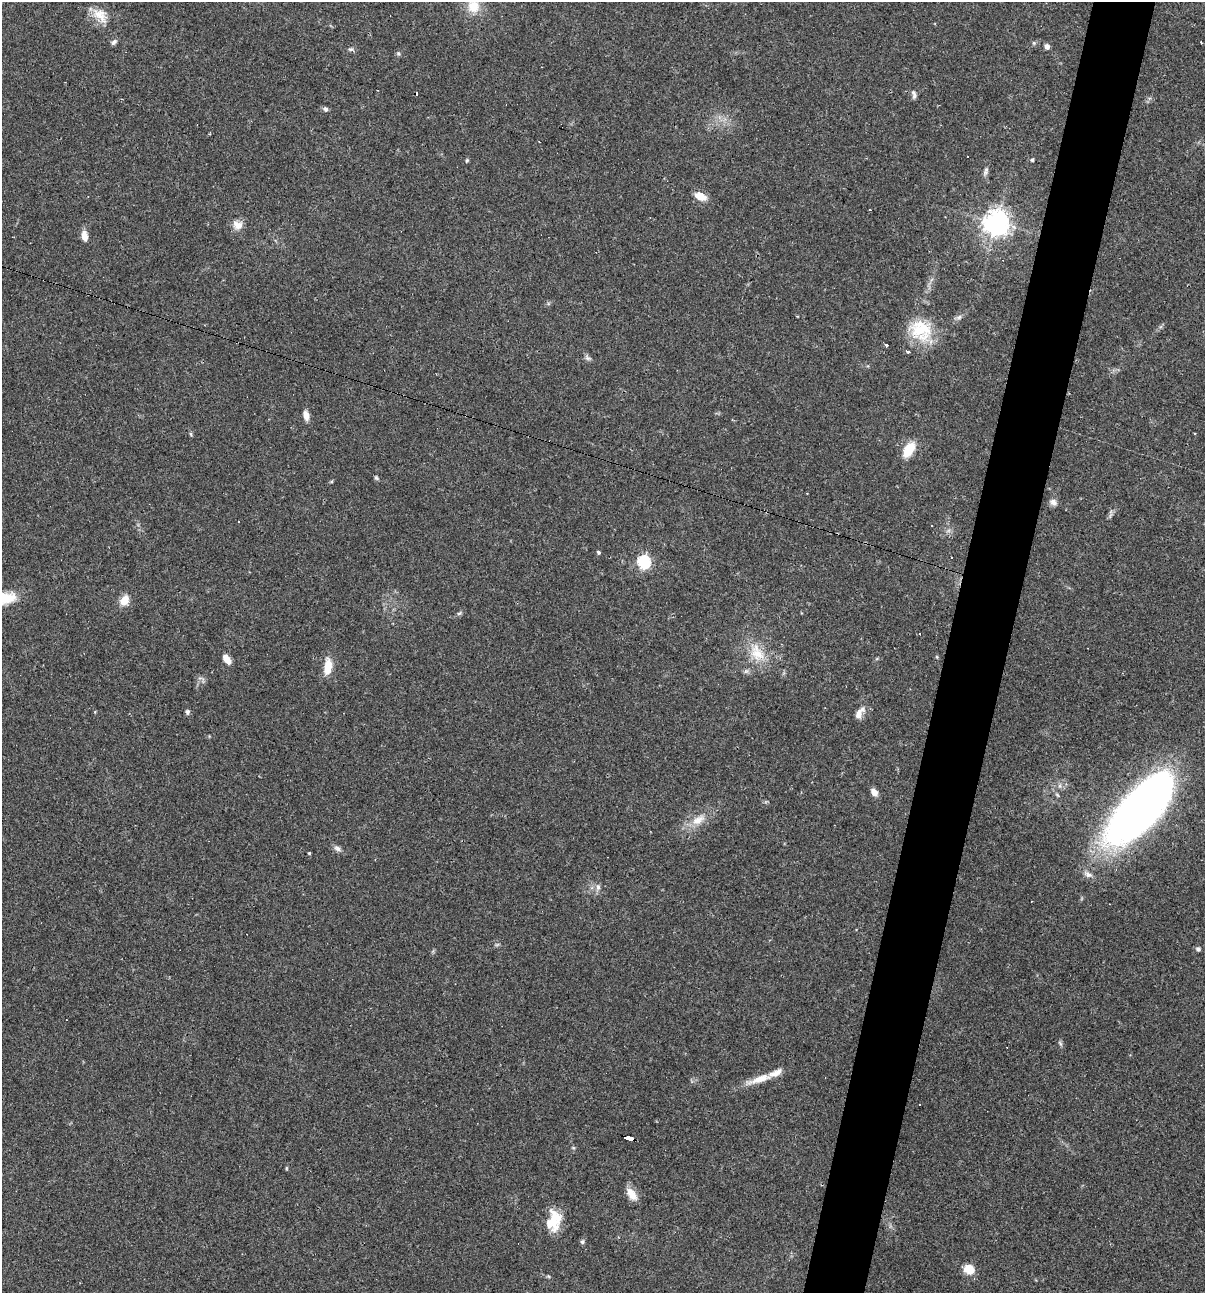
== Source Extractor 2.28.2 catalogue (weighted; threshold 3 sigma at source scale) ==
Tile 10 of 4 x 4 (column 2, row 3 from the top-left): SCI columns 1452-2654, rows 1292-2582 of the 5184 x 5165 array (HDU 1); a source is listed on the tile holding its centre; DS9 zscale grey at full resolution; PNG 1207 x 1295 px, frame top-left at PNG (2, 2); no overlay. Shown black and unused: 5% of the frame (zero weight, under 2 of 3 exposures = <1% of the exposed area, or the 3 px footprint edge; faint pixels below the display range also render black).
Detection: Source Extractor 2.28.2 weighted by HDU 2 'WHT'; one run over the whole footprint, this tile lists its part. Background 0.0493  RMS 0.005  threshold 0.0227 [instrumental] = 3 sigma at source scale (4.5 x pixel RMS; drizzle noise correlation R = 1.50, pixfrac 1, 0.05/0.05 arcsec/px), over >= 5 px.
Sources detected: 67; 9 cosmic-ray / hot-pixel residue — not listed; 2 inside a brighter listed object's ellipse — not listed separately; the other 56 listed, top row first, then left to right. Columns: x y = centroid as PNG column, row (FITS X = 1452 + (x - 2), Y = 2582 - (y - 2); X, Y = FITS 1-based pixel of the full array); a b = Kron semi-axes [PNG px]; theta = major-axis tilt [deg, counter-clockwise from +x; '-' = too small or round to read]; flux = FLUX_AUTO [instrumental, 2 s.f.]
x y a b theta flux
473 6 16 15 - 9.8
100 15 25 14 -44 8.3
114 42 8 6 49 1.4
1047 46 6 5 - 2.2
351 49 8 5 9 1.2
398 54 6 5 - 0.95
914 95 11 6 -77 1.6
325 109 7 6 - 1.2
1032 160 4 4 - 0.71
467 161 6 4 86 0.69
985 172 10 6 44 1.4
700 196 12 7 -23 7.1
997 223 8 8 - 480
238 225 14 11 -31 4.4
84 236 12 7 -80 4.3
959 317 9 6 20 1.5
921 330 30 26 -26 22
886 345 4 3 - 1.8
588 358 10 6 -33 1.4
306 415 11 7 -76 3.5
191 434 6 4 -87 0.66
909 450 14 8 59 13
376 478 7 4 -41 0.81
1053 502 10 7 -38 2.2
1110 515 10 3 69 1
239 522 3 2 - 0.44
598 552 4 4 - 1.1
643 562 6 6 - 78
124 600 12 9 60 6.2
459 613 7 4 20 0.91
919 634 3 2 - 0.63
757 652 27 17 -50 14
227 659 9 5 -57 5.6
328 667 20 9 85 8.5
746 671 7 6 - 1.3
187 712 6 4 -85 1.4
860 713 20 8 57 4
874 792 9 6 -53 3.1
1140 808 68 26 48 450
698 820 22 11 32 8.1
337 848 12 6 -37 1.9
309 853 3 3 - 0.53
1088 874 13 7 -31 2.5
598 887 10 6 -89 1.9
497 944 6 4 2 0.77
1198 949 5 5 - 1.5
1060 1043 9 4 -55 0.97
760 1079 37 9 19 8.9
919 1105 2 2 - 0.41
629 1138 9 4 -18 75
286 1168 5 3 - 0.54
632 1194 17 9 -55 5.5
554 1221 24 15 78 14
582 1242 6 5 - 1.1
969 1269 14 12 -30 6
548 1276 5 4 - 0.61
Overlapping masked pixels (flux is a lower limit): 1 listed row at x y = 629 1138
Isophote crosses this tile's border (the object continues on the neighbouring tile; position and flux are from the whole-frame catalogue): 1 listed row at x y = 473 6